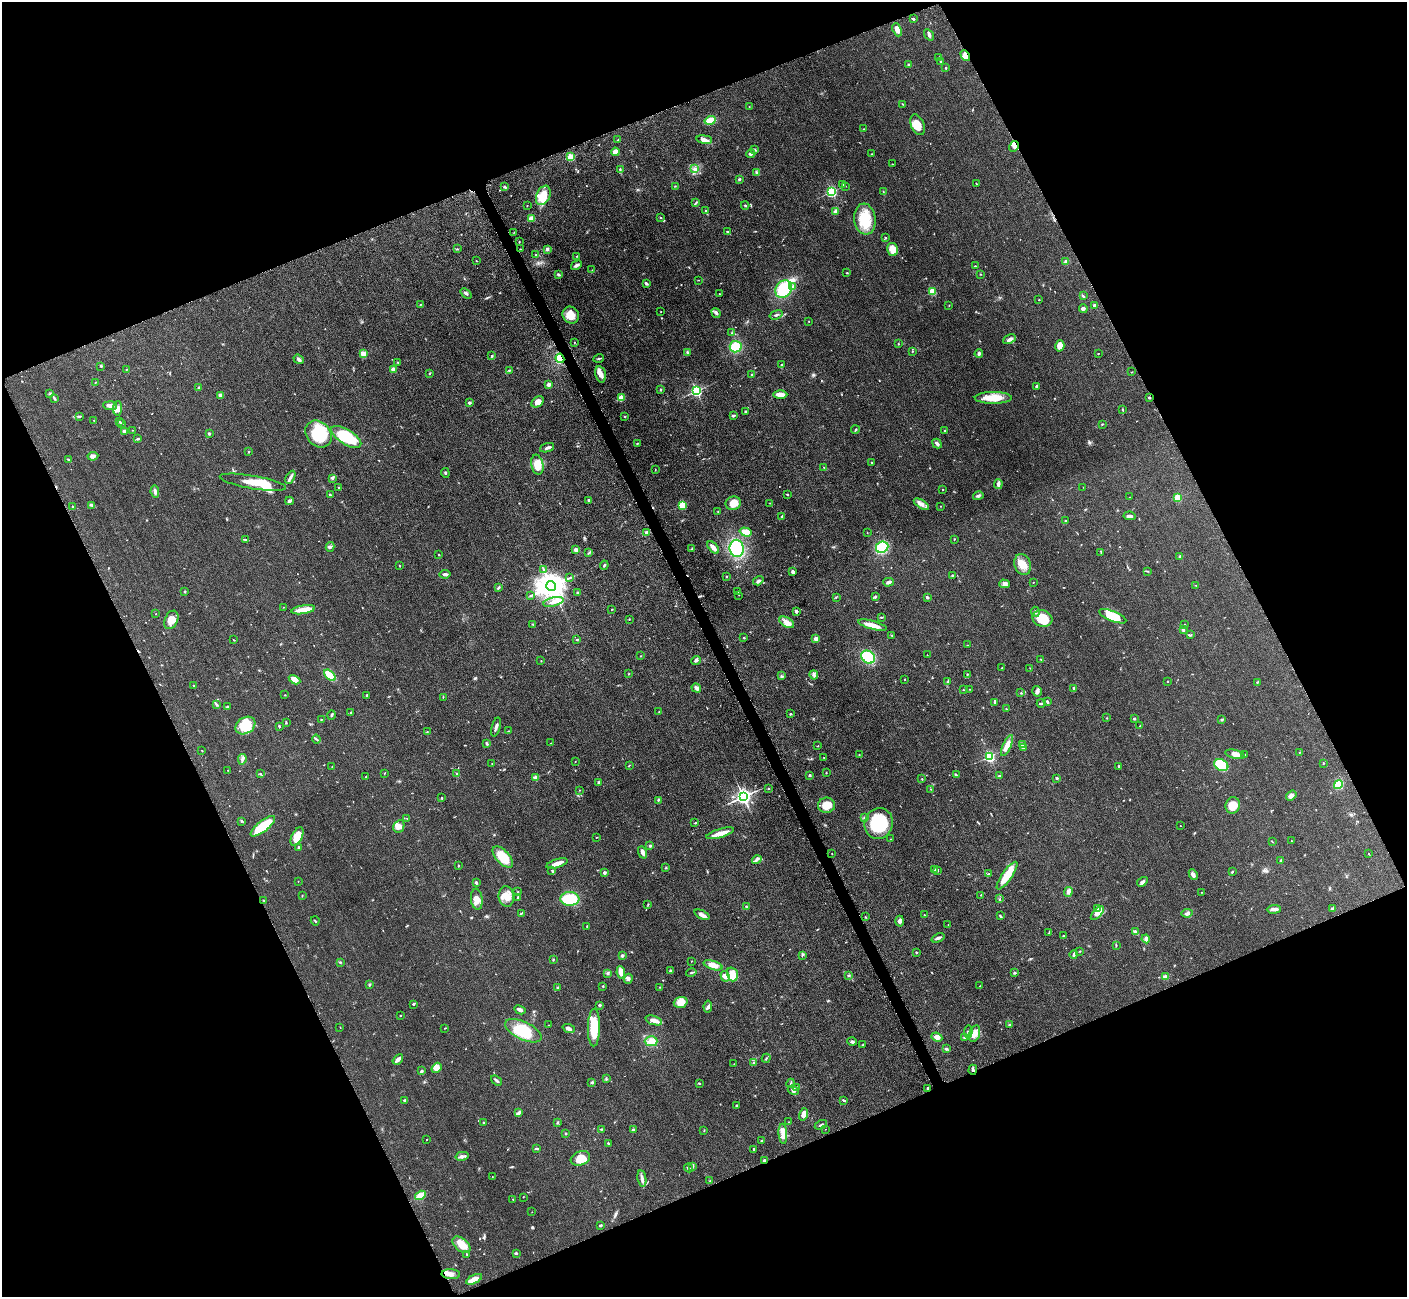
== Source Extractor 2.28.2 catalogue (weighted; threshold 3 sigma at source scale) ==
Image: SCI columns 65-5682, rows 190-5367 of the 5701 x 5665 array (HDU 1 of 3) = the unmasked area's bounding box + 8 px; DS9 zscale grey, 4 x 4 block average (1 PNG px = mean of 4 x 4 image px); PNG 1409 x 1299 px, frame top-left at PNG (2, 2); each listed source drawn as its Kron ellipse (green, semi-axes under 4 px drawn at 4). Shown black and unused: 44% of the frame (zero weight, under 3 of 5 exposures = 3% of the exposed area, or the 3 px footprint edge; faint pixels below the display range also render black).
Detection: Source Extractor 2.28.2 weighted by HDU 2 'WHT'. Background 0.0532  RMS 0.0059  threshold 0.0266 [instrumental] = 3 sigma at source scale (4.5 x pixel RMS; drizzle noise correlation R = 1.50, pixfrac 1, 0.05/0.05 arcsec/px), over >= 5 px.
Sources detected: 663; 2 too faint to see at this stretch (4 x 4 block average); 3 inside a brighter object's white glare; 2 cosmic-ray / hot-pixel residue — neither listed nor drawn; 17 coinciding with a brighter row at this scale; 35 inside a brighter listed object's ellipse — not listed separately; of the other 604, all 500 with FLUX_AUTO >= 1.13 (the completeness limit of this list) listed and drawn (104 fainter detections not listed), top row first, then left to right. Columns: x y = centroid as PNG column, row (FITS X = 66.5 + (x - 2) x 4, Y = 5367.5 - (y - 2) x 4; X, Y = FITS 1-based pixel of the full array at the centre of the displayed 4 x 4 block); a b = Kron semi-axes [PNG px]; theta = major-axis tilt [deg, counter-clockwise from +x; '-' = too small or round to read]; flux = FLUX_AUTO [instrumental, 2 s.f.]
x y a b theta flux
913 19 2 2 - 5.5
897 30 7 4 -68 20
929 35 6 3 -56 7.9
965 56 6 4 -60 24
939 57 2 2 - 5.4
940 61 2 2 - 2.4
909 65 3 2 - 3.7
946 68 3 2 - 3.1
902 104 2 2 - 1.9
749 106 2 2 - 1.4
710 120 5 4 - 46
917 125 11 6 -67 41
863 129 2 2 - 1.5
704 139 8 4 -8 14
618 140 3 2 - 3.2
1014 146 5 4 - 10
755 150 2 2 - 1.8
615 152 4 4 - 22
751 154 4 2 - 6.1
872 154 2 2 - 1.3
571 157 2 2 - 140
893 164 3 2 - 1.8
620 169 2 2 - 2.8
694 169 3 2 - 3.4
757 172 3 2 - 3.1
739 179 2 2 - 6
976 183 2 2 - 1.2
843 184 2 2 - 2.3
675 186 2 2 - 1.1
845 186 2 2 - 1.5
505 187 3 2 - 2.7
883 191 2 2 - 1.8
832 192 2 2 - 420
543 195 10 6 67 69
696 203 4 2 - 3.7
745 205 4 2 - 3.5
527 206 2 2 - 1.5
705 211 2 2 - 2.8
836 211 3 2 - 16
661 217 2 2 - 2.4
531 219 2 2 - 82
865 219 15 10 -83 84
514 232 2 2 - 1.2
727 232 3 2 - 3
886 238 2 2 - 2.1
519 242 2 2 - 2
457 249 3 2 - 2.7
520 249 2 2 - 1.9
547 249 3 2 - 9.2
893 249 7 5 -75 38
536 255 3 2 - 3.7
577 256 2 2 - 1.6
476 261 2 2 - 2
1066 262 2 2 - 12
576 265 6 3 31 9.8
975 266 3 2 - 2.7
592 270 2 2 - 1.5
847 273 3 2 - 2.2
558 274 3 3 - 4.8
980 274 2 2 - 1.2
699 280 2 2 - 1.8
646 283 4 2 - 6
793 286 3 3 - 5.7
784 289 9 7 56 130
932 292 2 2 - 180
466 293 6 2 -39 7.3
720 294 2 2 - 1.7
1083 296 3 2 - 3.8
1039 300 2 2 - 3.3
420 304 2 2 - 3.3
949 305 2 2 - 1.7
1095 305 2 2 - 22
1083 308 4 3 - 6.5
661 312 2 2 - 1.4
716 313 5 3 - 9.5
571 315 9 8 - 43
776 315 6 2 18 7
809 321 2 2 - 1.2
731 333 2 2 - 1.3
1009 339 7 3 24 12
574 342 2 2 - 1.5
898 344 2 2 - 2.1
1060 346 6 4 75 32
736 347 6 5 - 67
912 351 2 2 - 1.6
687 353 4 2 - 4.4
363 354 2 2 - 98
979 354 4 3 - 7.5
1098 354 2 2 - 1.9
492 356 3 2 - 4.2
560 358 4 3 - 50
599 358 5 2 - 3.4
299 359 5 3 - 8.7
398 362 3 2 - 2.6
782 364 2 2 - 1.6
101 366 2 2 - 1.6
126 369 2 2 - 1.2
393 369 3 3 - 11
509 370 3 2 - 3.3
1132 372 2 2 - 1.3
430 373 2 2 - 2.6
601 374 8 5 -77 25
751 375 2 2 - 3
96 382 2 2 - 1.4
549 384 3 3 - 11
1036 386 3 2 - 5.4
198 387 3 2 - 2.6
661 390 3 2 - 2.6
696 391 2 2 - 550
50 394 2 2 - 1.9
780 394 7 3 0 25
220 395 2 2 - 28
622 397 2 2 - 56
55 398 3 2 - 3.6
993 398 18 6 0 66
1149 398 2 2 - 4.7
538 402 7 5 36 25
469 403 3 2 - 6.9
110 406 7 4 -3 15
117 408 7 4 86 14
1123 410 3 2 - 3.1
746 411 2 2 - 2.6
79 416 4 2 - 3.9
733 416 4 3 - 5.4
625 417 2 2 - 3.3
94 420 2 2 - 1.6
119 421 2 2 - 1.3
121 423 2 2 - 1.2
1102 424 2 2 - 2.4
132 430 2 2 - 1.9
855 430 4 2 - 3.4
944 430 2 2 - 4.6
124 431 3 3 - 12
209 433 2 2 - 14
318 434 15 12 -48 140
346 437 17 7 -32 190
137 439 4 2 - 3.6
637 443 2 2 - 2.8
937 443 5 3 - 9.4
547 448 7 2 19 11
249 452 3 2 - 2.4
93 456 5 4 - 11
69 460 3 2 - 7.9
872 462 2 2 - 1.2
537 465 10 6 -79 47
824 467 4 2 - 3.4
655 469 2 2 - 1.3
445 473 5 2 - 3.4
290 477 7 3 61 11
333 478 2 2 - 1.7
253 482 33 6 -10 80
998 484 5 4 - 9.3
1083 487 2 2 - 1.2
338 488 2 2 - 3
943 490 2 2 - 1.4
155 491 6 3 -80 11
787 494 2 2 - 3
330 495 2 2 - 5.8
978 496 5 2 - 6.7
1129 497 2 2 - 1.8
1177 498 2 2 - 150
589 500 2 2 - 17
289 501 4 4 - 7.8
733 503 8 6 20 41
770 503 2 2 - 1.4
921 504 9 4 -33 16
91 505 3 2 - 2.4
682 505 2 2 - 150
72 506 2 2 - 2.7
941 506 2 2 - 1.3
718 512 3 2 - 2
782 516 2 2 - 4
1130 516 6 2 -7 12
1066 521 2 2 - 2.3
746 532 6 4 -18 39
647 533 3 3 - 9.1
867 533 2 2 - 1.4
954 539 3 2 - 2
245 540 3 2 - 4.7
330 547 5 4 - 7.4
713 547 7 3 -50 24
882 547 6 5 - 130
737 548 9 7 -83 170
692 549 4 2 - 3.2
576 550 3 3 - 12
589 553 4 2 - 3.4
1101 553 2 2 - 1.6
439 555 2 2 - 1.9
1180 557 3 3 - 10
1023 564 11 8 -70 39
399 565 2 2 - 1.6
604 565 4 2 - 4.1
543 569 2 2 - 2.4
1148 571 2 2 - 1.6
793 572 3 3 - 12
445 574 5 3 - 8.2
952 575 2 2 - 2.7
570 577 3 2 - 2.4
726 577 2 2 - 1.6
758 581 5 3 - 7.3
888 582 5 3 - 11
1033 582 2 2 - 1.7
1004 584 5 3 - 8.1
1196 585 2 2 - 1.5
551 586 5 5 - 6300
498 588 4 2 - 4.9
185 591 3 2 - 3.3
738 592 2 2 - 1.4
577 593 3 2 - 4
530 595 2 2 - 1.8
739 595 2 2 - 1.3
836 597 2 2 - 1.5
875 597 3 2 - 3.3
927 597 3 2 - 8.3
553 602 10 3 14 14
283 607 2 2 - 1.2
612 609 2 2 - 1.5
303 610 12 3 9 59
796 611 2 2 - 12
1035 612 5 2 - 5.4
155 614 2 2 - 1.2
1113 616 14 5 -22 62
881 617 4 2 - 3.2
1042 618 10 8 -18 93
629 619 2 2 - 1.5
171 620 10 6 67 29
787 622 8 4 -32 28
533 624 2 2 - 3.6
872 625 15 3 -15 38
1184 625 3 2 - 2.2
1183 630 3 2 - 9
1191 635 3 2 - 2.3
892 636 2 2 - 1.3
744 637 3 2 - 2.1
816 638 2 2 - 52
234 640 2 2 - 1.3
577 640 2 2 - 1.6
967 645 2 2 - 1.3
927 655 2 2 - 1.3
640 656 2 2 - 1.4
868 657 7 6 - 130
1041 659 4 2 - 2.7
541 661 2 2 - 1.9
696 661 5 3 - 7.1
1001 668 2 2 - 1.1
1030 668 2 2 - 1.6
628 674 2 2 - 1.9
967 674 2 2 - 2.7
330 675 7 4 -43 49
814 675 4 3 - 6.7
781 676 2 2 - 2.2
904 679 2 2 - 1.5
295 680 6 4 -29 29
1167 681 2 2 - 4.2
947 682 4 2 - 4.4
1257 682 3 2 - 2.6
194 686 2 2 - 1.3
696 688 5 3 - 9.7
1074 688 3 2 - 5.2
970 689 2 2 - 1.2
964 690 2 2 - 1.5
1037 691 5 4 - 11
1021 693 2 2 - 1.8
285 695 2 2 - 2.1
367 695 2 2 - 8.2
443 697 2 2 - 1.6
994 702 4 2 - 2.5
1047 702 3 2 - 5.2
1041 703 4 2 - 5.9
216 704 3 2 - 2.9
227 707 2 2 - 5.5
1006 709 3 2 - 1.3
351 712 3 2 - 2.3
659 712 2 2 - 2.6
790 714 3 2 - 2.8
331 715 5 2 - 5.3
1107 718 2 2 - 1.8
322 719 2 2 - 1.6
1134 719 2 2 - 4.4
1222 720 3 2 - 1.8
286 722 2 2 - 2
1140 725 4 2 - 2
245 726 11 8 32 99
279 726 2 2 - 3.6
496 727 10 2 73 11
427 731 2 2 - 2
508 731 2 2 - 2.1
316 739 4 2 - 5
486 743 3 2 - 3.4
551 743 2 2 - 1.4
1007 745 11 4 66 29
1022 745 4 3 - 6.4
818 746 2 2 - 2
1023 748 4 2 - 2.4
202 751 2 2 - 2
1299 753 2 2 - 1.4
1235 754 10 4 -14 24
859 755 2 2 - 1.3
1245 755 2 2 - 1.3
989 756 2 2 - 480
824 757 2 2 - 1.4
242 759 5 2 - 8.6
575 762 2 2 - 1.6
1323 763 2 2 - 2.6
492 764 2 2 - 1.2
629 765 2 2 - 1.2
1221 765 7 5 -30 240
1119 766 2 2 - 4
332 767 2 2 - 1.3
228 770 2 2 - 1.5
384 773 2 2 - 1.3
457 773 3 2 - 3.1
826 773 2 2 - 1.7
260 774 2 2 - 2.6
810 775 3 2 - 4
956 775 4 2 - 5.2
999 776 3 2 - 3.5
366 777 4 2 - 3.7
536 778 2 2 - 62
1057 778 3 2 - 3.8
922 779 2 2 - 1.8
599 782 3 2 - 6.8
1338 784 4 4 - 67
768 789 2 2 - 5.4
931 789 2 2 - 1.2
579 790 2 2 - 1.4
1291 796 6 4 37 12
743 797 3 3 - 1500
442 798 2 2 - 3.2
658 800 3 2 - 3.8
826 805 8 7 - 45
1233 805 8 7 - 50
407 818 2 2 - 1.6
864 818 3 2 - 4.6
241 821 3 2 - 2
695 823 3 2 - 2.4
879 824 15 14 - 210
263 826 15 5 38 190
399 826 6 5 - 19
1180 826 2 2 - 1.1
720 833 14 3 17 42
297 837 10 5 64 53
596 838 2 2 - 1.5
890 839 2 2 - 1.8
1272 841 2 2 - 1.5
1291 841 2 2 - 1.2
650 846 2 2 - 4.6
299 847 2 2 - 17
642 852 6 3 -67 14
832 854 2 2 - 1.5
1369 854 2 2 - 1.8
503 857 13 6 -46 85
757 860 5 2 - 8.1
1281 861 3 2 - 7.2
557 863 11 2 18 33
458 866 3 2 - 2.4
666 868 3 2 - 2.8
935 869 3 2 - 2.8
551 870 2 2 - 1.2
937 870 3 2 - 4.7
604 872 2 2 - 24
1232 872 3 2 - 3.3
989 874 2 2 - 2.5
1193 875 6 4 -64 11
1007 876 16 5 55 64
298 881 2 2 - 1.3
476 882 3 2 - 4.9
1142 882 6 3 34 7.8
518 892 3 2 - 2.7
1068 892 5 3 - 12
1201 892 2 2 - 2.2
981 895 2 2 - 1.6
302 896 2 2 - 1.2
506 897 10 7 -81 39
518 897 3 2 - 3.5
477 899 10 6 -83 24
570 899 9 7 -2 130
1000 899 3 2 - 2.2
264 901 3 2 - 2.9
648 904 2 2 - 2.3
746 907 3 2 - 3.8
1098 908 3 2 - 3.6
1274 909 7 3 4 15
1332 909 2 2 - 9.9
521 913 3 2 - 3.1
1097 913 8 3 47 17
1187 913 5 2 - 6.7
702 915 8 3 -24 14
924 915 2 2 - 1.8
1000 916 3 2 - 4.4
865 917 2 2 - 2.9
315 921 4 2 - 2.8
900 921 5 3 - 9.5
948 925 2 2 - 1.2
587 926 3 2 - 2.3
1136 932 3 3 - 4.8
1049 933 2 2 - 2.9
1063 936 2 2 - 2.8
938 938 7 2 22 11
1146 939 4 4 - 10
1116 946 2 2 - 1.8
1080 951 2 2 - 1.7
916 952 2 2 - 7.2
1074 954 4 2 - 6.4
802 955 4 2 - 3.9
622 956 3 2 - 7.5
553 960 2 2 - 2.4
691 961 2 2 - 1.7
340 962 2 2 - 2.3
713 965 10 4 -18 33
671 971 2 2 - 25
621 972 6 3 -80 33
608 973 3 2 - 4.8
691 973 5 2 - 4.9
1014 973 3 2 - 4.3
732 974 7 5 -73 63
848 975 3 2 - 3.5
725 976 5 4 - 18
1165 977 3 3 - 13
628 979 5 4 - 10
369 985 3 2 - 3.8
603 986 2 2 - 2.4
980 986 2 2 - 1.1
659 987 2 2 - 1.9
557 988 2 2 - 2
681 1002 7 5 19 49
413 1004 3 2 - 3.8
600 1005 2 2 - 8.4
708 1007 6 3 80 9.3
520 1010 6 3 -27 12
400 1015 2 2 - 2.6
654 1020 9 3 -19 23
549 1025 2 2 - 1.2
1010 1025 3 2 - 2.7
340 1027 2 2 - 1.3
594 1027 19 6 89 95
445 1028 3 2 - 1.9
569 1029 6 3 -21 12
523 1031 20 9 -26 120
968 1031 6 2 86 6.2
974 1033 8 5 74 34
937 1037 5 4 - 19
965 1037 3 2 - 7.8
651 1041 6 5 - 28
852 1041 5 3 - 6.8
862 1045 4 2 - 3.7
946 1049 4 2 - 5.3
766 1058 4 2 - 2.7
398 1059 6 2 41 21
753 1063 2 2 - 2
734 1064 2 2 - 1.3
437 1068 5 4 - 26
973 1070 5 2 - 8.5
422 1071 3 2 - 3.5
606 1079 3 2 - 3.7
496 1080 6 2 -36 7.8
592 1082 4 2 - 2.7
699 1083 3 2 - 3.2
791 1083 4 2 - 4.6
797 1087 2 2 - 2
928 1088 3 2 - 3.9
793 1090 6 4 -25 9.8
405 1100 4 2 - 6.4
844 1100 3 2 - 5
737 1105 3 2 - 6.2
519 1113 2 2 - 8
803 1114 6 4 77 17
483 1122 2 2 - 2.9
789 1122 2 2 - 1.8
557 1123 3 2 - 2.8
821 1125 6 2 28 4.3
602 1129 4 2 - 3.4
825 1129 2 2 - 1.3
633 1130 3 2 - 5.1
704 1131 2 2 - 2
565 1133 2 2 - 3.5
783 1134 10 4 -85 41
426 1140 2 2 - 1.3
761 1141 2 2 - 1.3
608 1143 2 2 - 2.9
536 1148 3 2 - 7.5
754 1150 3 2 - 6.8
462 1156 7 3 13 9.9
580 1158 10 7 20 53
764 1161 2 2 - 39
693 1166 4 2 - 4.1
688 1168 5 2 - 6.8
492 1177 2 2 - 1.2
642 1178 8 3 -80 12
710 1181 2 2 - 1.7
420 1195 6 3 32 46
523 1197 2 2 - 1.3
513 1199 2 2 - 1.5
532 1212 2 2 - 1.2
600 1225 4 2 - 3.5
462 1245 10 6 -40 38
516 1253 3 2 - 3.7
467 1255 3 2 - 2.1
451 1274 9 5 -2 16
474 1279 8 4 26 28
Overlapping masked pixels (flux is a lower limit): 6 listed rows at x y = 965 56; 1014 146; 560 358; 1149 398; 973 1070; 764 1161
Diffuse or blended objects may show on this block-average render without a row.